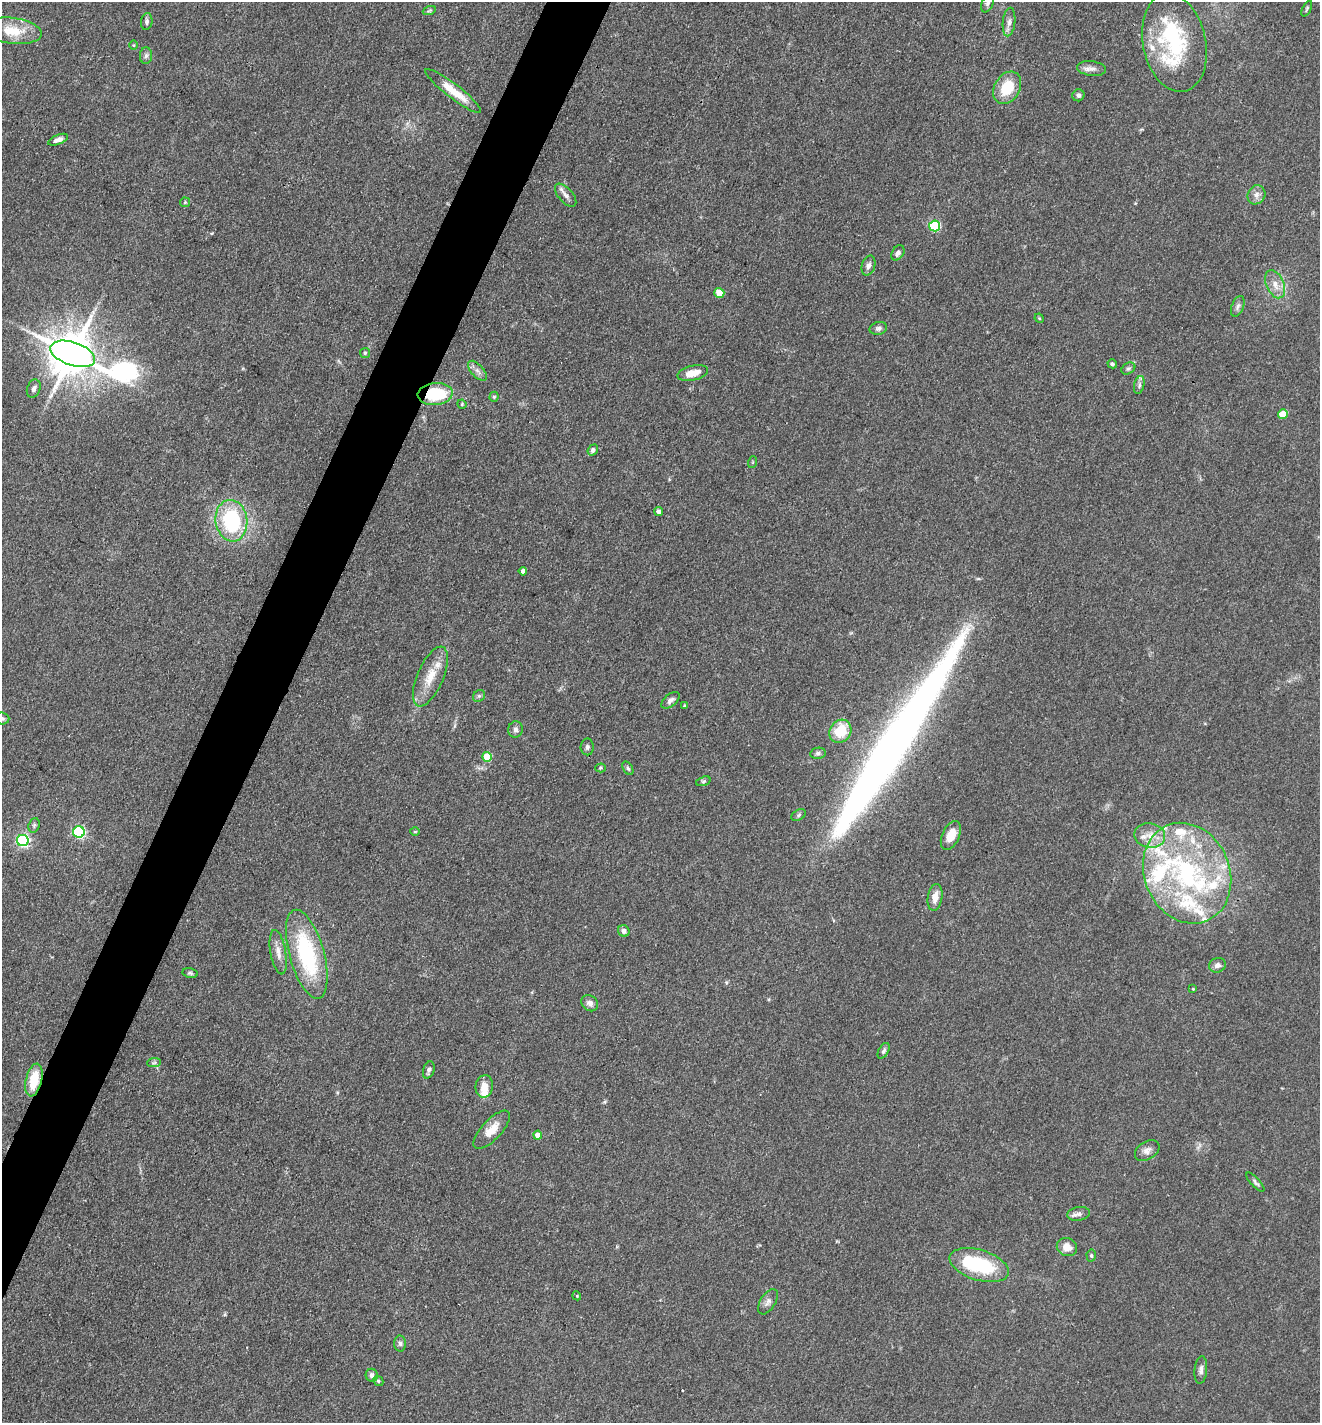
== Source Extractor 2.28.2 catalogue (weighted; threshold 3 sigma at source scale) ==
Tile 7 of 4 x 4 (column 3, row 2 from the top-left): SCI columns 2916-4233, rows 2844-4264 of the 5695 x 5686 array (HDU 1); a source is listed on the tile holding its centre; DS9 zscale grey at full resolution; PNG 1322 x 1425 px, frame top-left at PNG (2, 2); each listed source drawn as its Kron ellipse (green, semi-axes under 4 px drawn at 4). Shown black and unused: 4% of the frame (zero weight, under 3 of 4 exposures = <1% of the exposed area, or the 3 px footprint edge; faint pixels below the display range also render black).
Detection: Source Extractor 2.28.2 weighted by HDU 2 'WHT'; one run over the whole footprint, this tile lists its part. Background 0.0839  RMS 0.0064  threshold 0.0286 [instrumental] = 3 sigma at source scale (4.5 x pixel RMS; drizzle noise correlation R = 1.50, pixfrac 1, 0.05/0.05 arcsec/px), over >= 5 px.
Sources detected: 111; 3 inside a brighter object's white glare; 1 cosmic-ray / hot-pixel residue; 1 long thin detection or spike segment (spike, bleed or trail) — neither listed nor drawn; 16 inside a brighter listed object's ellipse — not listed separately; the other 90 listed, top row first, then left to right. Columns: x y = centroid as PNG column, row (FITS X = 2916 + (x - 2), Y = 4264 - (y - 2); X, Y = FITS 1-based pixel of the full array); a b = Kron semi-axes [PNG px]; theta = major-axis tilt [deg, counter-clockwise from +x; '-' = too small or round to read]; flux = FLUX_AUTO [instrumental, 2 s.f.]
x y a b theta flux
988 3 10 5 70 2
1307 9 8 3 64 0.9
429 11 7 4 19 0.98
147 22 8 6 82 2
1009 22 14 6 84 3
12 31 29 13 -7 17
1174 43 50 31 -78 53
133 45 5 3 - 0.54
146 56 8 6 87 1.8
1091 69 15 7 -7 3.7
1007 88 17 12 59 19
453 91 35 7 -38 14
1078 95 6 5 - 1.6
58 140 10 5 21 3.5
566 195 14 7 -49 3.5
1256 195 10 8 60 3.6
185 202 5 4 - 0.88
935 226 5 5 - 56
898 253 8 6 57 2.1
869 266 10 6 74 2.7
1275 284 15 8 -65 6.5
719 293 5 5 - 14
1238 306 11 6 69 2.4
1039 318 5 4 - 0.65
878 328 9 6 13 1.9
365 353 5 5 - 1
73 354 23 11 -19 2900
1112 364 5 4 - 1.1
1128 368 7 5 31 1.4
477 371 12 6 -48 2.9
693 373 16 7 13 9.2
1139 385 9 5 78 1.7
34 389 9 6 70 2.6
435 394 17 11 5 32
494 397 5 4 - 1.1
462 404 5 4 - 0.64
1283 414 5 4 - 17
593 450 6 5 - 2
753 462 6 4 71 0.73
659 512 4 4 - 3.4
231 521 21 16 -82 58
523 571 4 4 - 2.8
430 676 32 13 67 14
479 696 6 5 - 1.2
671 700 11 6 40 2.6
685 706 3 3 - 1.3
2 718 7 6 - 1.5
516 729 8 7 - 2.2
840 731 12 10 53 18
587 747 8 6 90 1.8
818 753 8 5 9 1.5
487 757 5 5 - 21
600 768 5 4 - 0.79
628 768 7 4 -58 1.3
703 781 7 4 19 1
799 815 8 5 29 1.3
34 825 7 5 70 1.3
415 831 5 3 - 0.6
79 832 6 5 - 92
1150 835 15 12 -10 8.6
951 836 15 8 65 9.1
23 841 6 5 - 120
1187 873 52 42 -66 120
935 897 13 7 81 6.6
624 931 6 5 - 2.5
278 952 22 7 -80 6
307 954 46 17 -74 65
1217 965 8 7 - 2.7
190 973 8 5 -11 1.2
1193 989 4 3 - 0.46
590 1003 9 7 -38 3.2
884 1051 8 5 61 1.6
154 1063 7 4 2 1.2
429 1070 9 5 71 2.1
34 1080 17 8 77 17
484 1086 11 8 83 7.2
492 1130 24 10 47 9.7
538 1135 4 4 - 7.2
1147 1151 13 9 32 3.9
1255 1182 12 4 -48 1.7
1079 1214 11 6 11 2.7
1067 1247 10 9 - 6.4
1091 1256 6 4 -87 1
979 1265 30 15 -17 48
577 1296 4 3 - 0.59
768 1302 14 7 57 3.3
400 1344 8 6 -87 1.7
1201 1370 14 6 84 2.7
372 1375 6 6 - 2.5
378 1381 5 4 - 1.1
Overlapping masked pixels (flux is a lower limit): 2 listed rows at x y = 435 394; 34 1080
Isophote crosses this tile's border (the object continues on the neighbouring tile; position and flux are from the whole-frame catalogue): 2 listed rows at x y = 988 3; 2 718